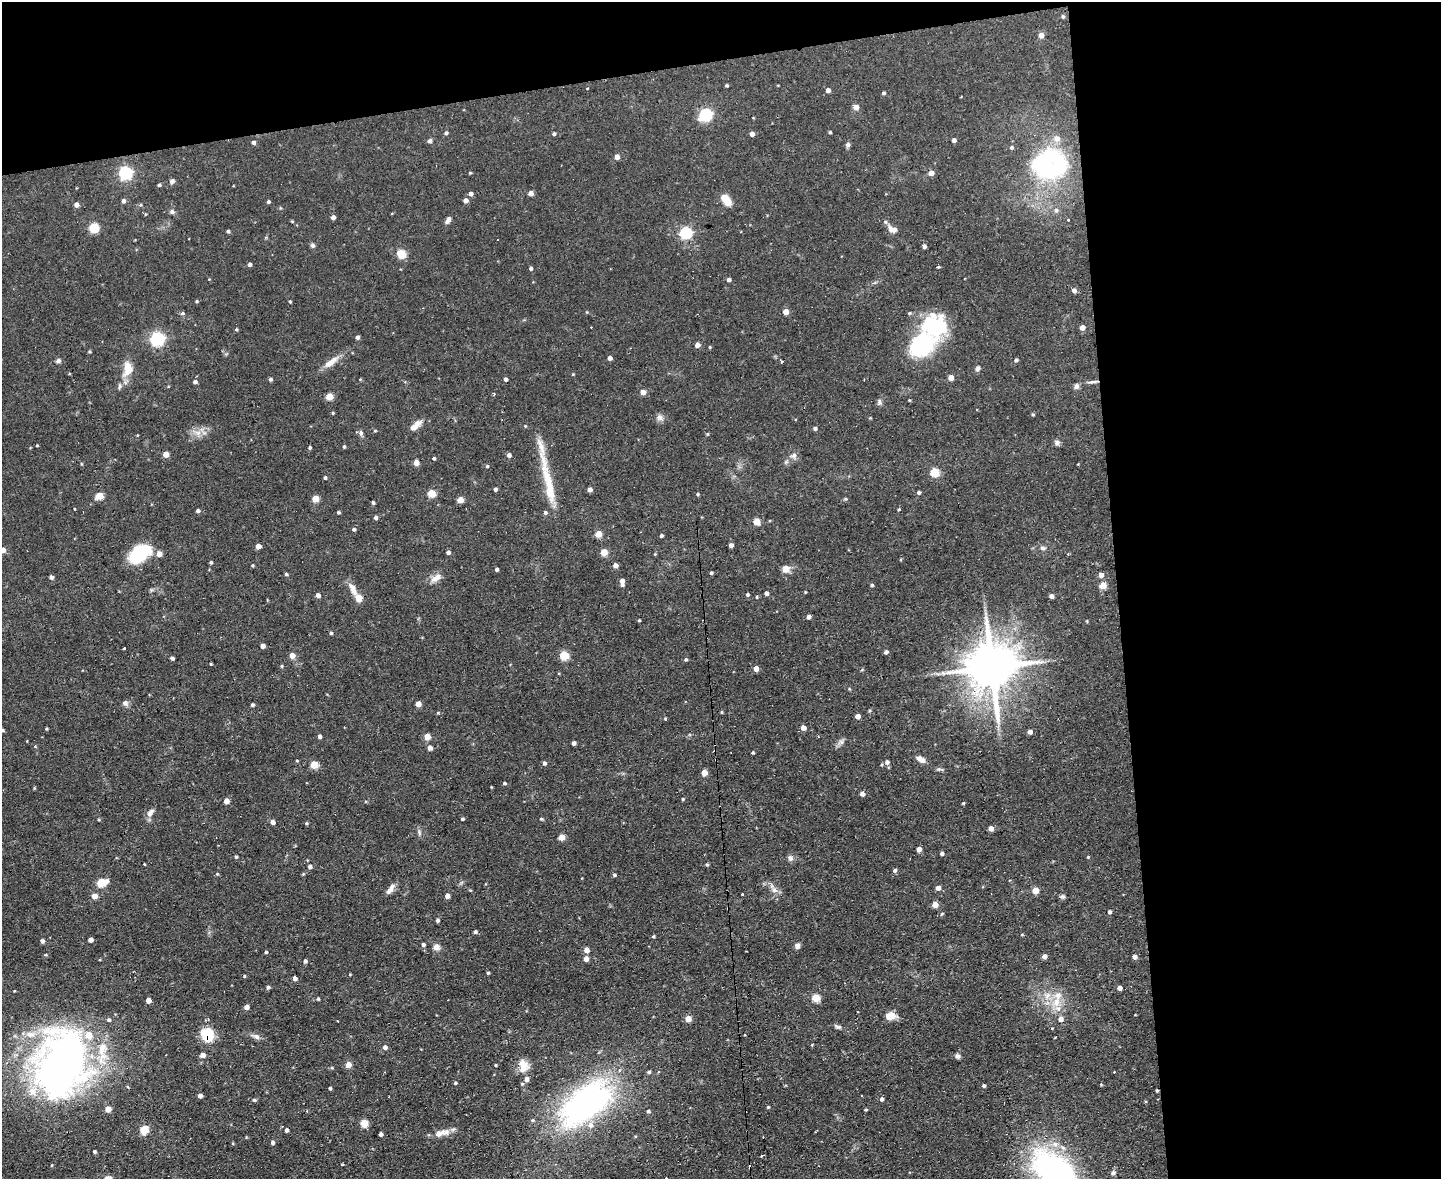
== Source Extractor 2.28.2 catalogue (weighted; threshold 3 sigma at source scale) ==
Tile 3 of 3 x 4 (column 3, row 1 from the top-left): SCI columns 3115-4553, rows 3532-4708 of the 4681 x 4708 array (HDU 1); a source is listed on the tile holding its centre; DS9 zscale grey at full resolution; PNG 1443 x 1181 px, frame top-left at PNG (2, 2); no overlay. Shown black and unused: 28% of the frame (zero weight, under 2 of 3 exposures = <1% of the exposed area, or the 3 px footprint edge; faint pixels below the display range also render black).
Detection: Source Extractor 2.28.2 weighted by HDU 2 'WHT'; one run over the whole footprint, this tile lists its part. Background 0.0736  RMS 0.0069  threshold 0.0308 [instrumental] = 3 sigma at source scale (4.5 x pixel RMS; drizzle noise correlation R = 1.50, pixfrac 1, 0.05/0.05 arcsec/px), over >= 5 px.
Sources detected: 319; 1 inside a brighter object's white glare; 7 cosmic-ray / hot-pixel residue — not listed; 15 inside a brighter listed object's ellipse — not listed separately; the other 296 listed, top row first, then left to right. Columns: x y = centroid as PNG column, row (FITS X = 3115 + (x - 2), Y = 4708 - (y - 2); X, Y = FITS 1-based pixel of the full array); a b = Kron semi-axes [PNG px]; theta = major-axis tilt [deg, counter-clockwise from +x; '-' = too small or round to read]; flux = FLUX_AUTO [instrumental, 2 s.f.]
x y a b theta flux
1063 16 5 4 - 0.85
1041 35 7 6 - 2.3
726 85 3 3 - 0.95
588 89 3 3 - 2.4
828 90 4 4 - 3.2
883 93 4 3 - 1
856 107 6 5 - 3.7
705 114 6 5 - 99
830 132 3 3 - 0.95
446 133 5 4 - 1.2
554 134 4 4 - 1.2
752 134 4 4 - 3.2
954 140 4 4 - 2.2
430 141 6 5 - 1.6
253 142 4 4 - 1.9
848 145 6 5 - 1.6
1011 147 4 4 - 1.1
617 157 4 4 - 5.1
1045 165 45 36 45 90
125 173 6 6 - 110
470 173 4 3 - 0.66
931 173 5 4 - 4.7
172 181 6 5 - 1.9
159 185 4 4 - 1.1
531 193 4 4 - 4
470 194 4 4 - 2.4
724 197 5 4 - 13
465 200 5 4 - 2.9
123 201 5 4 - 1.9
268 202 4 4 - 1.1
727 202 5 5 - 16
76 205 4 4 - 3.8
1056 210 7 5 76 1.7
172 212 6 6 - 1.7
333 217 4 4 - 2.8
448 220 8 5 60 2.6
1068 220 2 2 - 0.56
292 221 5 3 - 0.64
94 227 5 5 - 42
892 229 12 8 -22 4.7
228 231 4 3 - 1.3
685 233 6 5 - 89
312 245 6 5 - 1.4
924 246 4 4 - 1.8
401 254 5 5 - 29
249 264 4 4 - 2
938 267 3 3 - 2.2
531 268 4 4 - 1.4
729 280 4 4 - 1.9
1074 291 5 5 - 2.6
196 301 4 4 - 0.71
290 301 4 3 - 0.74
786 312 4 4 - 8.1
182 313 5 4 - 1.6
909 313 4 4 - 0.8
1082 328 4 4 - 4.5
236 329 4 3 - 0.86
357 337 4 3 - 1.8
157 339 6 6 - 140
697 345 5 4 - 3.9
921 345 33 23 33 58
710 347 4 3 - 0.68
630 348 3 2 - 0.63
610 358 4 4 - 3
1016 360 4 4 - 1.4
58 361 6 5 - 1.5
781 361 3 3 - 2
331 362 23 7 36 6.9
977 368 7 6 - 1.6
127 369 20 11 82 10
573 374 4 3 - 0.51
951 378 4 4 - 5.7
270 379 4 4 - 1.4
505 379 4 4 - 1.8
195 382 5 4 - 2.2
1093 382 15 3 6 2.2
120 386 7 5 74 1.4
1076 386 8 6 74 1.9
643 392 4 4 - 6.1
329 397 5 5 - 15
909 400 3 3 - 0.62
879 402 9 6 -85 1.7
333 413 4 4 - 0.67
1033 414 4 4 - 0.9
660 418 10 8 -34 2.6
415 425 17 7 39 5.1
525 426 4 4 - 0.52
815 428 4 4 - 1.4
375 430 5 3 - 0.6
198 433 9 6 -16 3.7
361 433 8 6 -69 1.8
1057 442 8 7 - 2
37 445 3 3 - 0.58
310 447 4 4 - 1
344 447 4 3 - 1.1
541 447 30 7 -74 8.1
166 454 4 4 - 8.6
509 455 4 4 - 2.5
794 456 9 7 -77 2.6
434 458 3 3 - 1.3
416 463 4 4 - 5.7
487 466 4 4 - 0.83
934 472 5 5 - 30
325 478 4 4 - 1.2
495 489 4 4 - 1.6
550 489 42 9 -80 21
590 490 4 4 - 3.5
919 492 4 4 - 1.7
431 493 5 5 - 20
698 494 5 3 - 0.65
99 496 5 4 - 18
315 499 4 4 - 13
460 500 4 4 - 10
373 503 3 3 - 1.2
899 509 4 3 - 0.65
198 511 4 4 - 1.6
338 512 3 3 - 1.1
545 513 5 5 - 1.3
375 518 4 4 - 1.8
757 522 5 4 - 12
354 529 5 4 - 1.2
598 534 5 4 - 12
661 536 3 3 - 1.3
731 545 4 4 - 2.4
258 546 4 4 - 5.2
1043 548 7 5 -8 1.7
2 550 5 4 - 4.5
448 552 4 4 - 2
604 552 5 4 - 14
140 553 25 15 33 28
655 554 4 4 - 0.54
211 562 4 3 - 0.98
253 565 4 3 - 0.7
615 565 4 4 - 3.7
497 569 3 3 - 1.7
786 569 10 10 - 4.2
711 573 3 3 - 1.1
286 574 4 4 - 0.99
1101 575 5 4 - 4.4
51 577 4 4 - 2.2
436 578 17 8 34 5
622 581 4 4 - 3.3
872 585 4 3 - 1.1
1103 585 5 4 - 13
353 589 19 8 -66 5.6
805 592 4 3 - 0.54
766 593 4 4 - 2.4
318 595 4 4 - 2.7
747 595 4 4 - 1.1
1051 596 4 4 - 2.5
757 597 4 3 - 0.57
358 598 5 4 - 12
808 617 4 4 - 2.8
639 620 3 3 - 0.75
331 633 4 4 - 1.1
262 646 4 4 - 4.1
124 648 3 3 - 1
886 652 4 4 - 1.9
292 655 5 4 - 5.8
564 655 5 5 - 32
172 658 3 3 - 1.6
686 659 4 4 - 1.2
211 664 3 3 - 0.66
282 666 5 3 - 0.66
991 667 15 10 -81 3400
756 669 4 4 - 5
125 703 8 7 - 2
418 704 4 4 - 6.8
252 705 4 4 - 1.3
722 712 5 3 - 0.62
858 716 4 4 - 5.1
665 718 4 4 - 0.62
803 728 4 4 - 4.7
46 729 4 3 - 0.68
2 730 4 3 - 0.96
1030 732 4 4 - 3.1
320 736 4 4 - 1.9
427 736 5 4 - 9.6
841 742 7 7 - 2
574 743 4 3 - 2.3
35 746 4 3 - 0.78
430 748 4 4 - 4.5
753 753 3 3 - 0.87
921 759 10 6 -28 4.7
297 761 4 2 - 0.54
887 762 5 5 - 2.3
544 763 5 4 - 1.6
314 765 5 4 - 18
939 769 5 4 - 1
704 773 4 4 - 8.4
504 783 4 3 - 0.9
862 794 4 4 - 2.9
683 799 4 3 - 0.81
226 801 4 4 - 5.6
963 803 4 3 - 0.66
150 812 12 6 52 3.5
462 819 4 3 - 1
541 819 4 4 - 0.85
99 820 4 3 - 0.7
273 822 5 4 - 2.7
306 823 5 3 - 0.71
991 828 5 4 - 3.6
419 833 9 3 -85 1.3
562 837 5 4 - 8
919 849 4 4 - 3.7
941 854 4 4 - 1.7
236 857 4 3 - 1
1088 857 3 3 - 0.59
790 858 8 7 - 2.2
144 864 3 2 - 0.47
707 864 5 4 - 0.95
310 867 4 4 - 2.1
895 870 4 4 - 1.6
217 874 4 3 - 0.64
303 874 4 4 - 0.6
614 875 4 4 - 1.2
101 883 7 5 18 32
938 888 4 4 - 3.4
391 889 15 6 55 3.6
470 890 4 3 - 0.6
774 890 10 7 -56 3.3
1035 890 5 4 - 10
742 894 3 3 - 0.92
94 896 4 4 - 7
447 896 4 4 - 3.6
1062 896 7 5 -9 1.4
935 905 4 4 - 8.1
1109 912 4 4 - 1.7
942 914 5 3 - 0.74
437 920 4 3 - 1.5
475 932 4 4 - 1.3
1022 934 5 3 - 0.6
653 936 4 4 - 0.8
90 940 4 4 - 3.4
42 941 4 4 - 2
423 945 4 4 - 1.5
797 946 7 6 - 2.4
436 947 9 8 - 3
586 950 4 4 - 5.2
266 952 3 3 - 0.97
1044 957 4 4 - 3
1135 957 4 4 - 3
586 959 4 4 - 4.5
305 961 4 4 - 1.7
488 973 3 3 - 0.94
350 974 4 3 - 0.48
244 976 4 4 - 0.65
295 978 4 4 - 2.5
268 987 4 4 - 1.5
1119 988 4 4 - 3.3
1047 996 11 6 65 3.8
816 998 5 5 - 21
318 999 4 3 - 0.86
148 1000 4 4 - 5.5
1056 1002 15 11 62 9.8
246 1007 4 4 - 3.9
890 1016 12 8 7 6.6
688 1019 4 4 - 8.1
1060 1019 6 6 - 3.2
838 1027 10 5 -19 1.7
207 1035 13 12 - 22
256 1037 11 6 -23 2.5
385 1047 5 5 - 2.4
203 1055 4 4 - 4.7
957 1056 6 5 - 1.9
61 1063 74 56 77 330
348 1064 4 4 - 7.1
496 1065 4 3 - 0.6
523 1066 16 11 -83 8.3
649 1072 5 4 - 0.94
455 1083 4 3 - 0.91
522 1084 5 5 - 0.92
984 1086 4 4 - 1.3
128 1087 5 3 - 0.69
330 1088 3 3 - 1.1
1157 1090 3 3 - 0.9
200 1096 4 4 - 2.8
882 1099 5 4 - 1.8
254 1100 5 4 - 0.86
586 1104 69 35 38 180
768 1107 4 3 - 0.6
108 1109 4 4 - 7.4
866 1110 4 3 - 0.7
648 1111 5 4 - 1.2
364 1123 5 5 - 20
144 1130 5 5 - 29
286 1130 4 4 - 2.1
441 1133 23 8 16 6.3
381 1134 4 3 - 2.1
272 1142 4 4 - 1.7
233 1143 4 3 - 0.62
95 1152 4 3 - 1.1
762 1155 4 2 - 0.8
342 1164 3 3 - 1.8
1055 1171 52 28 -39 190
1113 1173 6 5 - 1.8
Overlapping masked pixels (flux is a lower limit): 5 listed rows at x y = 1093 382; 991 667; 207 1035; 61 1063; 1157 1090
Isophote crosses this tile's border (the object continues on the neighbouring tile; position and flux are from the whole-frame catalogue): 3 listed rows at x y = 2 550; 2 730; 1055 1171